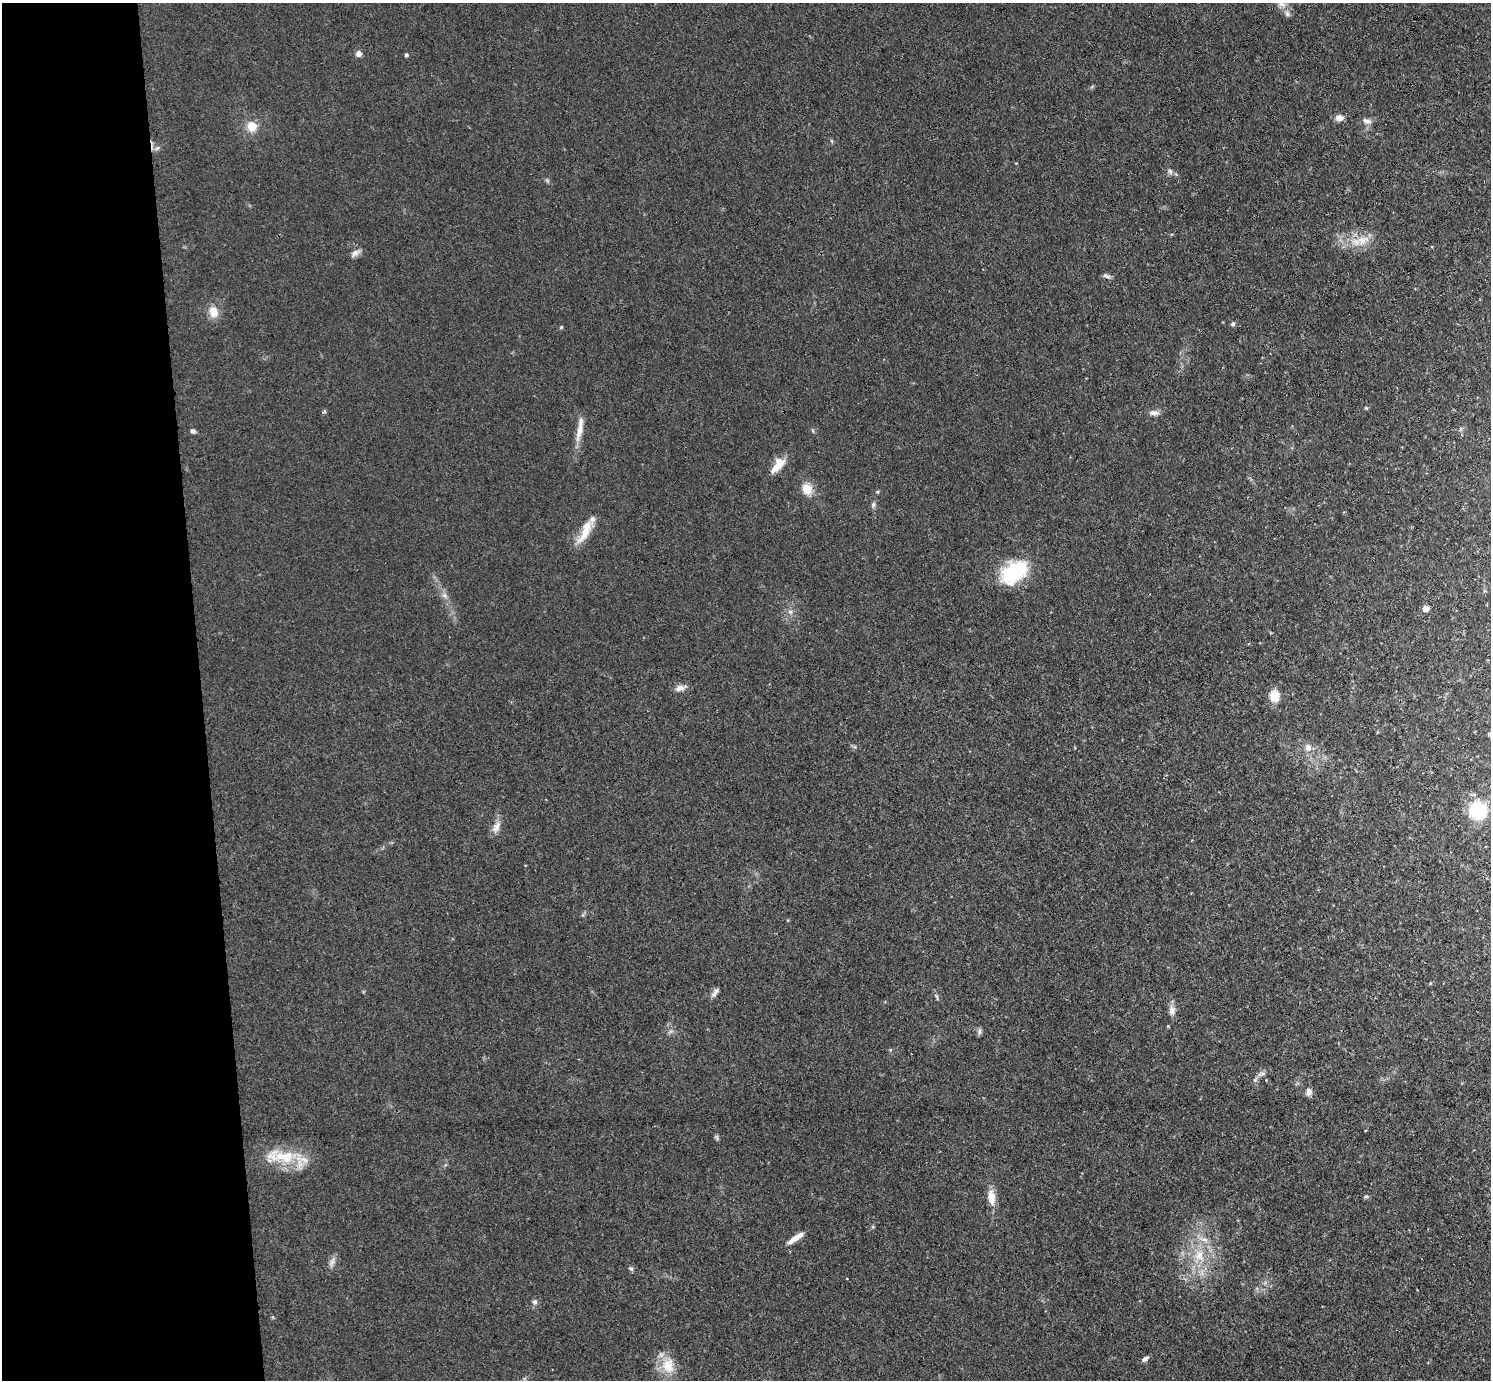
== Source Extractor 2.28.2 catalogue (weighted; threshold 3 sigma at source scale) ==
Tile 4 of 3 x 3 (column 1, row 2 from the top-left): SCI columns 57-1545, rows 1512-2889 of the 4579 x 4505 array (HDU 1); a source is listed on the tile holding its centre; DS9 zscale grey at full resolution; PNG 1493 x 1382 px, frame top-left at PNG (2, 3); no overlay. Shown black and unused: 13% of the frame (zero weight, under 3 of 4 exposures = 5% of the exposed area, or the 3 px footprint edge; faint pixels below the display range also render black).
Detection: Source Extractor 2.28.2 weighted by HDU 2 'WHT'; one run over the whole footprint, this tile lists its part. Background 0.0693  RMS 0.0067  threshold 0.0303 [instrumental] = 3 sigma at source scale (4.5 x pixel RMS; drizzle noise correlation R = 1.50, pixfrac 1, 0.05/0.05 arcsec/px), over >= 5 px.
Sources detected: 51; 2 inside a brighter listed object's ellipse — not listed separately; the other 49 listed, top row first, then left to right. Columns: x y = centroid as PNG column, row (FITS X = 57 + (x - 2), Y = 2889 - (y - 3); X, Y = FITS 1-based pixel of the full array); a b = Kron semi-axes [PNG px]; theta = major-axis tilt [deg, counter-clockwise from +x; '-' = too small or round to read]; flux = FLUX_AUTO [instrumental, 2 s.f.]
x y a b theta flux
1282 4 12 6 -39 4.2
1287 14 9 5 -63 2.1
358 54 6 6 - 3.1
406 55 5 4 - 0.94
1339 118 8 7 - 4.6
1366 121 12 6 -15 2.7
252 126 12 11 - 9
157 148 7 4 45 1.5
1170 171 7 6 - 1.7
1362 240 22 14 32 11
355 253 14 6 37 2.9
1106 276 11 5 -16 1.7
213 312 13 11 -71 8.4
1233 324 6 5 - 1.4
561 327 5 4 - 0.73
1366 408 5 4 - 0.74
1154 413 13 7 2 3.1
580 430 32 8 75 8.3
192 431 6 5 - 1.8
778 465 23 10 50 9.9
807 489 15 13 -60 8.6
873 505 9 5 81 1.7
585 531 36 11 64 12
1014 572 32 20 35 42
444 595 8 6 -52 2.3
1425 608 5 4 - 6.4
679 688 13 7 16 4.2
1275 696 14 12 -84 9.1
1308 748 11 9 -81 4.4
1478 810 9 9 - 76
496 827 17 9 60 4.9
715 993 13 5 58 2.8
1172 1010 12 8 -87 4
979 1032 9 6 87 1.7
890 1050 5 4 - 0.73
1255 1080 7 4 71 1.2
1309 1092 10 7 82 2.9
284 1156 49 17 -9 26
991 1197 18 9 -83 8.5
1366 1197 6 4 0 1
796 1238 20 5 34 6.6
1204 1240 11 6 -10 3.4
1199 1256 18 13 -78 15
332 1262 13 5 66 3.1
631 1268 7 3 -9 1
847 1279 3 2 - 0.56
535 1302 7 6 - 1.7
1145 1359 9 6 38 2.2
668 1366 23 18 -83 14
Isophote crosses this tile's border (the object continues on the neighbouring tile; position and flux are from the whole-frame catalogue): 1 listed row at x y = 1282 4